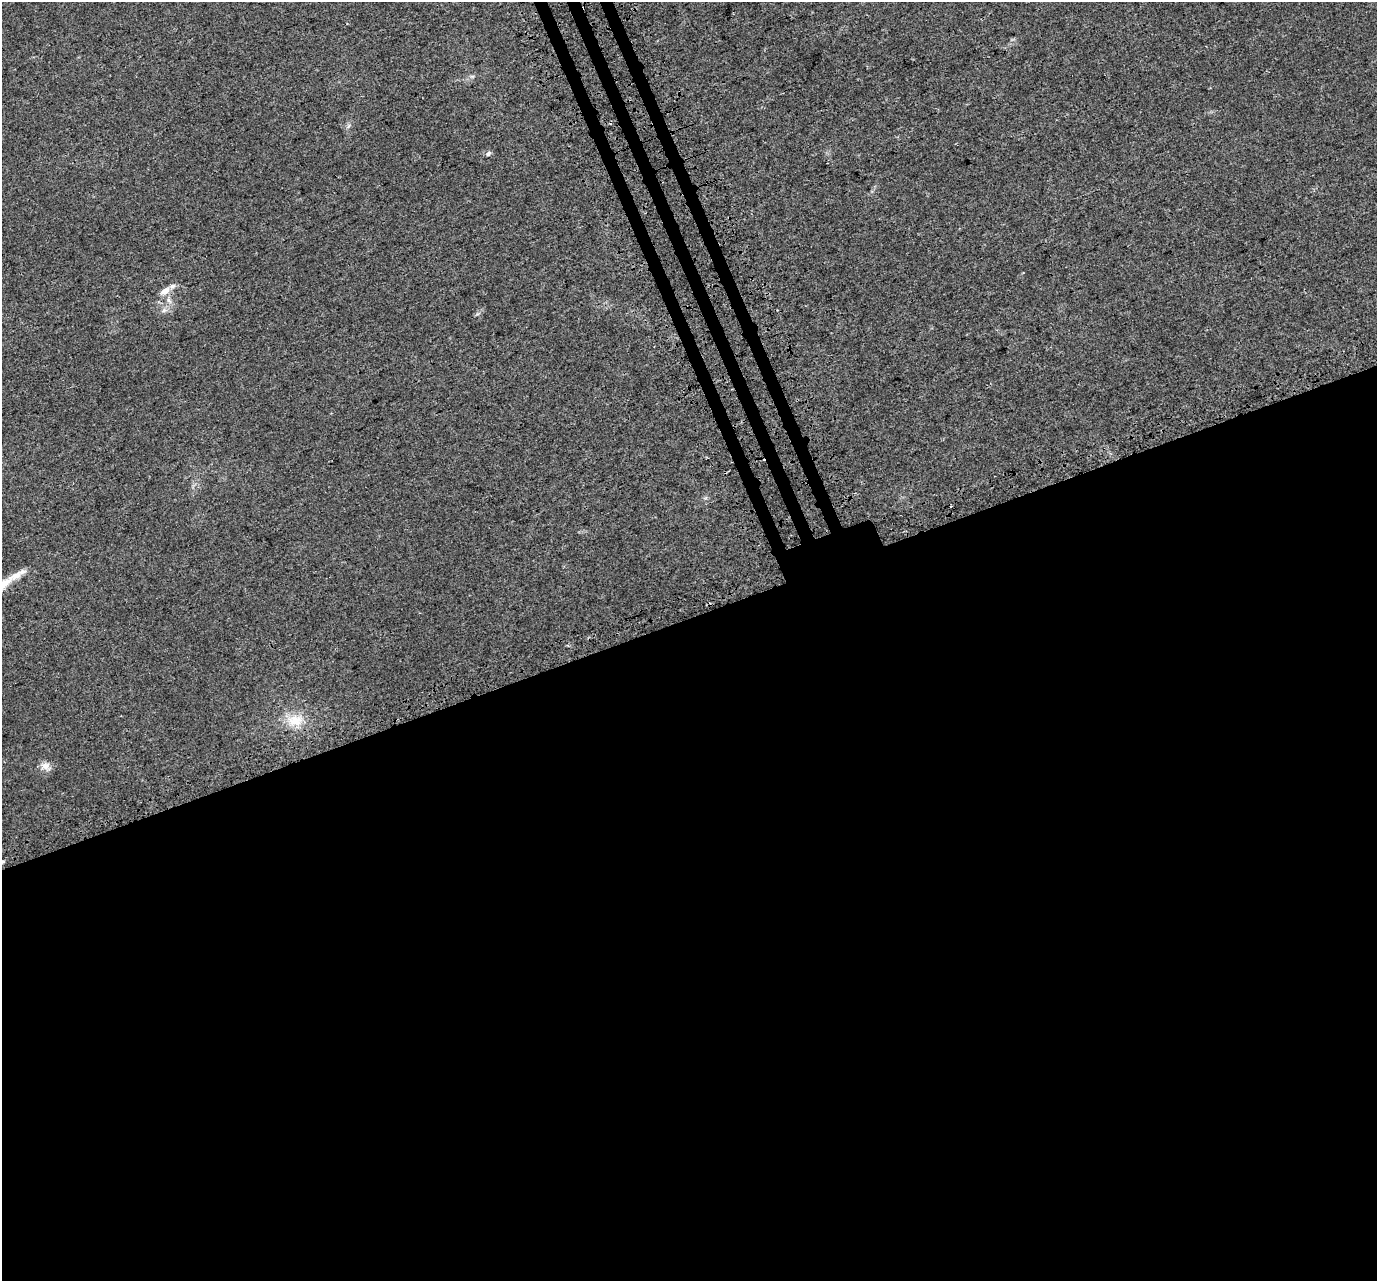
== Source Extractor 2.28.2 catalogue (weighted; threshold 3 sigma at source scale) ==
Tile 15 of 4 x 4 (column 3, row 4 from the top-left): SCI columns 2826-4200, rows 163-1441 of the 5654 x 5495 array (HDU 1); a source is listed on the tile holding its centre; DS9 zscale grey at full resolution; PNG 1379 x 1283 px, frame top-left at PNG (2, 2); no overlay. Shown black and unused: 53% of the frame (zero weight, under 3 of 4 exposures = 6% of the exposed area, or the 3 px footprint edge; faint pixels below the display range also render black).
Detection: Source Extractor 2.28.2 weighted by HDU 2 'WHT'; one run over the whole footprint, this tile lists its part. Background 0.00395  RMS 0.0025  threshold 0.0112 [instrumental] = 3 sigma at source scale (4.5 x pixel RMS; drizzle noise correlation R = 1.50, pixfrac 1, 0.0396/0.0396 arcsec/px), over >= 5 px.
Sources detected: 12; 2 cosmic-ray / hot-pixel residue — not listed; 1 inside a brighter listed object's ellipse — not listed separately; the other 9 listed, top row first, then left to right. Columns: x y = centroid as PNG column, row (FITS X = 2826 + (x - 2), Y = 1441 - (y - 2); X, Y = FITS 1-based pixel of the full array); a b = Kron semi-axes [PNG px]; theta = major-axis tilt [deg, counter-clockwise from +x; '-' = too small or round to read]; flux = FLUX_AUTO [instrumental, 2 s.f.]
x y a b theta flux
472 76 6 4 -18 0.36
488 153 7 5 52 0.55
165 291 14 7 34 1.9
169 300 10 5 -56 0.9
164 310 8 6 20 0.86
16 576 35 8 30 3.2
295 720 25 16 4 5.6
46 766 14 11 -42 1.7
3 862 4 4 - 0.35
Isophote crosses this tile's border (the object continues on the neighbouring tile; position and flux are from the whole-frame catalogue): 1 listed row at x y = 3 862